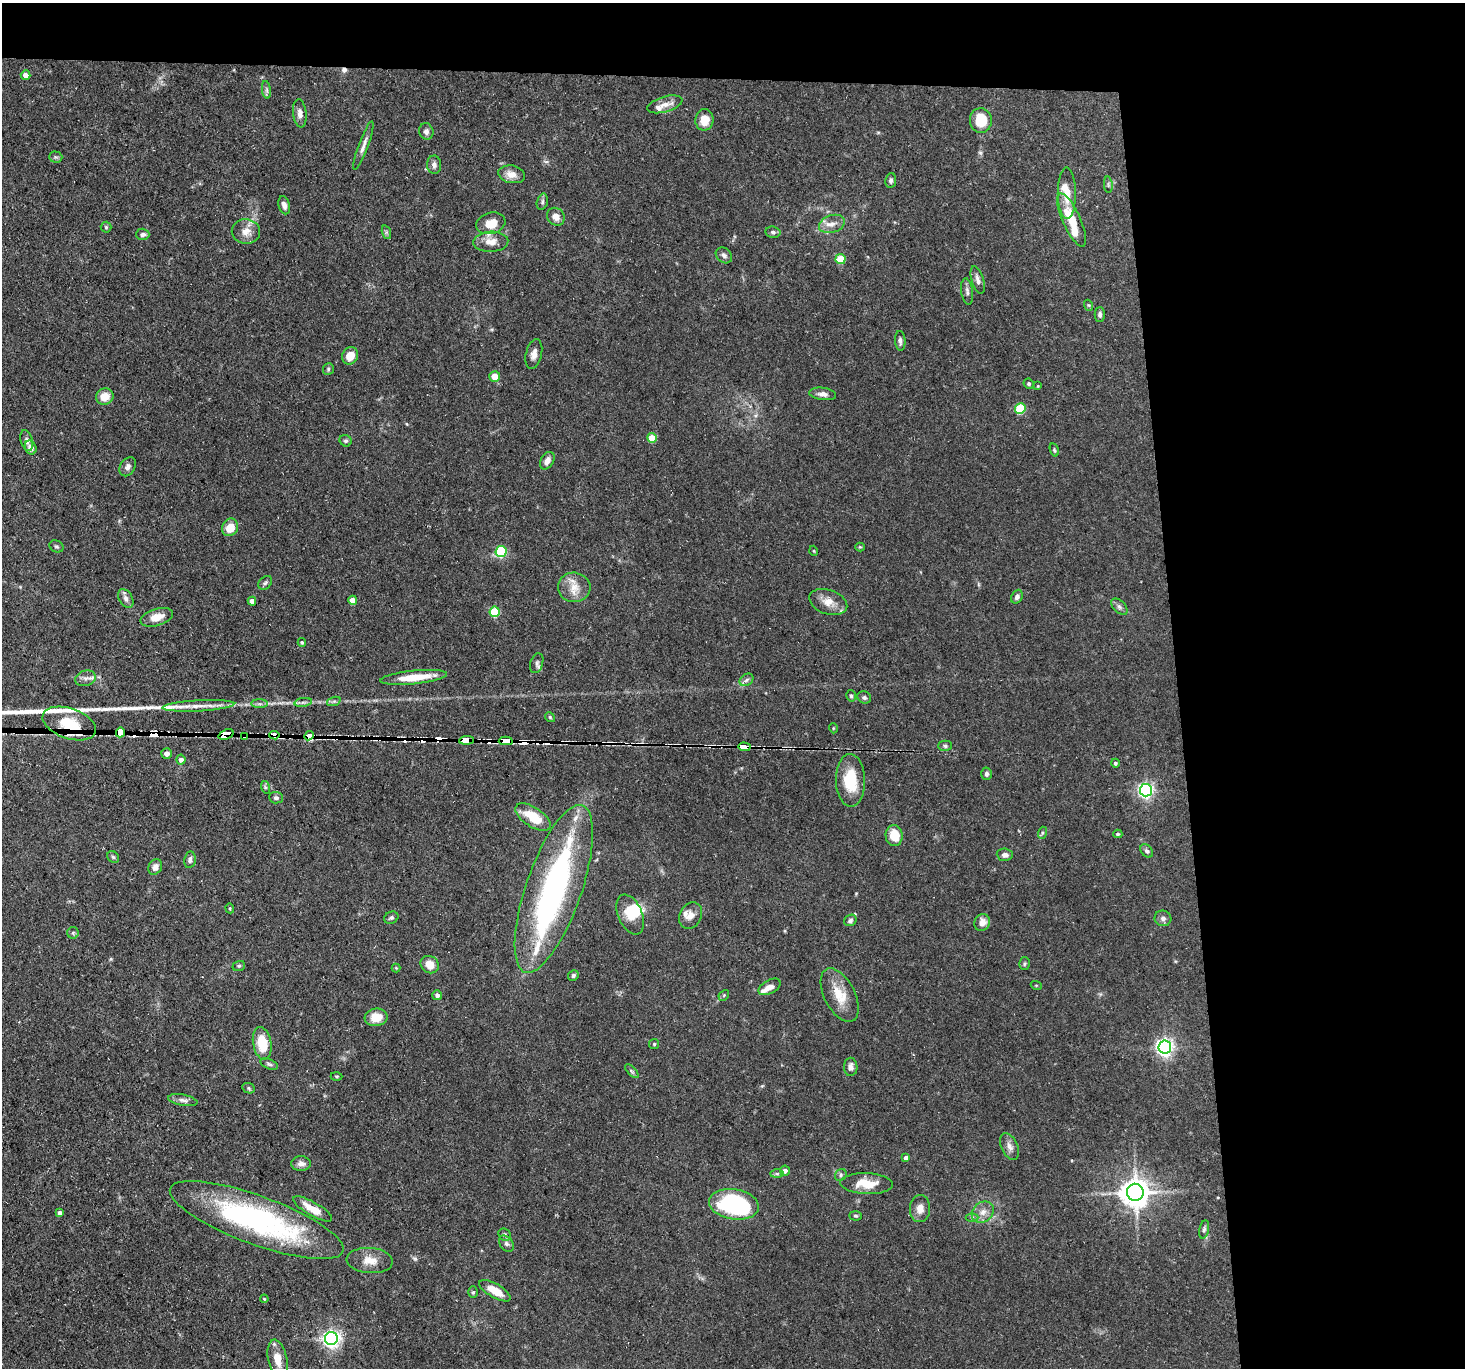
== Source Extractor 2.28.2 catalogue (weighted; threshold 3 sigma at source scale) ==
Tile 3 of 3 x 3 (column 3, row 1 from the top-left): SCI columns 2927-4389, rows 2852-4217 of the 4389 x 4359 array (HDU 1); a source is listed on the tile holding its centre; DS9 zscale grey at full resolution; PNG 1467 x 1370 px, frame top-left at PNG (2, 3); each listed source drawn as its Kron ellipse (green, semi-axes under 4 px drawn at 4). Shown black and unused: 24% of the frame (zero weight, under 3 of 5 exposures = <1% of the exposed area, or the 3 px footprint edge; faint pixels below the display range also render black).
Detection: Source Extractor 2.28.2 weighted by HDU 2 'WHT'; one run over the whole footprint, this tile lists its part. Background 0.0618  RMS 0.004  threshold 0.018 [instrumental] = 3 sigma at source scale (4.5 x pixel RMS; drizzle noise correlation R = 1.50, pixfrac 1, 0.05/0.05 arcsec/px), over >= 5 px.
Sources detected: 178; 2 inside a brighter object's white glare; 8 cosmic-ray / hot-pixel residue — neither listed nor drawn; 10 inside a brighter listed object's ellipse — not listed separately; the other 158 listed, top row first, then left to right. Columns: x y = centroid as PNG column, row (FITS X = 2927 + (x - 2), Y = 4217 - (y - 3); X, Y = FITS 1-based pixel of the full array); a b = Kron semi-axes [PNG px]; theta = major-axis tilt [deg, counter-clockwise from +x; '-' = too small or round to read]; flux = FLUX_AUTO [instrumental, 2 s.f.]
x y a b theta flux
25 75 5 5 - 2.6
266 90 9 4 -82 0.95
665 104 18 7 16 3.1
300 113 14 7 -83 2.2
704 120 11 9 81 5.2
981 120 12 11 - 10
426 131 8 7 - 1.5
363 145 25 5 70 2.5
56 157 6 5 - 0.72
434 165 9 7 -84 1.5
512 174 13 8 -11 3.6
891 181 7 5 84 1.1
1108 185 8 3 -85 0.57
1067 193 25 9 -90 6.3
542 202 8 5 74 0.92
284 205 9 5 -74 1.9
556 217 9 8 - 2.7
1072 220 29 9 -66 12
491 223 15 10 17 5.8
832 224 13 8 18 3.1
106 227 5 5 - 0.6
246 232 14 12 -2 4.1
386 232 7 4 -72 0.76
773 232 7 5 -10 0.97
143 234 6 6 - 1.3
491 242 17 10 3 4.3
724 255 9 7 -42 1.3
841 259 5 5 - 11
978 280 14 6 -73 1.8
967 291 13 5 -82 1.4
1088 305 5 3 - 0.43
1100 314 7 5 -90 1.1
900 341 10 5 -85 1.2
534 354 15 8 77 2.5
350 356 9 8 - 4.5
328 369 6 5 - 0.64
495 376 5 5 - 4.5
1029 384 5 4 - 0.62
1038 386 4 3 - 0.33
823 394 13 6 -7 1.9
105 397 9 8 - 4.9
1020 409 5 5 - 21
652 438 5 5 - 8.8
27 441 10 6 -73 1.3
346 441 6 5 - 0.77
31 448 7 5 -65 2
1054 450 7 4 -76 0.6
547 461 9 6 61 2.6
128 467 10 7 57 1.6
230 527 9 7 61 5.7
56 546 7 5 -29 0.76
860 547 4 4 - 0.45
501 551 5 5 - 31
814 551 5 3 - 0.31
265 583 8 5 44 0.85
574 587 16 14 -4 5.5
1017 597 7 5 62 1.3
126 598 10 6 -59 1.6
353 600 4 4 - 4.6
252 601 4 4 - 2.8
828 602 19 12 -18 4.7
1119 607 10 6 -45 1.2
495 612 5 5 - 19
157 617 17 8 17 4.6
302 642 4 4 - 0.63
537 663 10 6 72 1.2
414 677 33 6 6 9.8
85 678 10 7 16 1.8
746 680 7 5 36 1.1
851 696 6 4 -74 0.67
864 697 7 6 - 0.83
334 701 7 4 18 0.75
303 702 9 4 8 1
259 704 8 4 0 0.94
198 706 36 5 3 4.7
550 717 5 4 - 0.53
69 723 28 15 -19 15
833 728 5 3 - 0.34
120 732 5 4 - 1300
226 734 8 5 21 220
274 735 5 4 - 110
244 736 4 2 - 1.2
309 736 5 3 - 420
467 740 7 3 5 1000
506 741 7 4 1 1100
945 746 7 5 -2 0.76
744 747 6 3 -2 220
167 753 5 5 - 2.1
181 759 5 4 - 1.9
1115 763 4 4 - 0.81
986 774 6 5 - 1.1
850 780 26 14 -89 14
265 787 6 4 -72 0.61
1146 790 6 6 - 110
276 798 7 6 - 0.97
533 817 20 9 -33 10
1042 833 6 4 72 0.57
1118 834 4 4 - 0.48
894 836 10 8 -81 8.3
1147 851 7 5 -48 0.94
1005 855 8 6 -5 1.6
113 857 6 5 - 0.69
190 860 8 5 81 1.2
155 867 8 6 59 2
554 889 88 28 71 97
230 908 5 4 - 0.49
630 915 21 12 -67 6.7
691 915 14 11 63 2.8
391 918 7 6 - 0.83
1163 918 8 7 - 1.5
850 920 6 5 - 0.84
982 923 8 7 - 3.3
73 933 6 6 - 0.74
1024 964 6 5 - 0.66
430 965 9 8 - 4.4
239 966 6 5 - 0.59
396 968 4 4 - 0.37
573 975 5 5 - 0.81
1036 985 5 3 - 0.37
770 987 12 6 29 2.7
437 995 5 5 - 1.4
724 995 6 4 47 0.47
840 995 29 15 -63 8.7
376 1017 11 9 8 5.6
262 1043 16 9 -80 12
654 1044 5 5 - 0.52
1165 1047 6 6 - 170
269 1064 9 5 -23 0.91
851 1067 9 6 -87 2.1
632 1071 8 3 -45 0.7
336 1076 6 3 -1 0.4
249 1088 6 5 - 0.61
183 1100 15 5 -10 1.6
1010 1146 14 8 -66 2.2
906 1158 4 4 - 1.8
301 1164 10 7 -1 2.1
785 1171 5 5 - 1.7
777 1174 7 4 1 0.75
841 1175 6 5 - 0.75
866 1184 26 10 -3 8.4
1135 1192 8 8 - 590
734 1204 25 15 -9 52
920 1208 13 10 88 3.4
313 1209 22 7 -30 5.7
983 1212 12 9 40 3.1
60 1213 4 4 - 1.2
855 1216 6 4 -2 0.68
972 1218 6 4 0 0.67
257 1220 92 24 -20 88
1204 1229 9 4 79 0.96
505 1235 6 5 - 0.77
506 1244 9 6 -51 1.2
370 1261 23 12 -4 5.2
495 1291 18 7 -30 5.9
473 1292 6 5 - 0.58
264 1299 4 3 - 0.37
331 1338 6 6 - 150
278 1359 20 9 -79 5.6
Overlapping masked pixels (flux is a lower limit): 9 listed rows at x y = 69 723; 120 732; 226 734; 274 735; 244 736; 309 736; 467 740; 506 741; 744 747